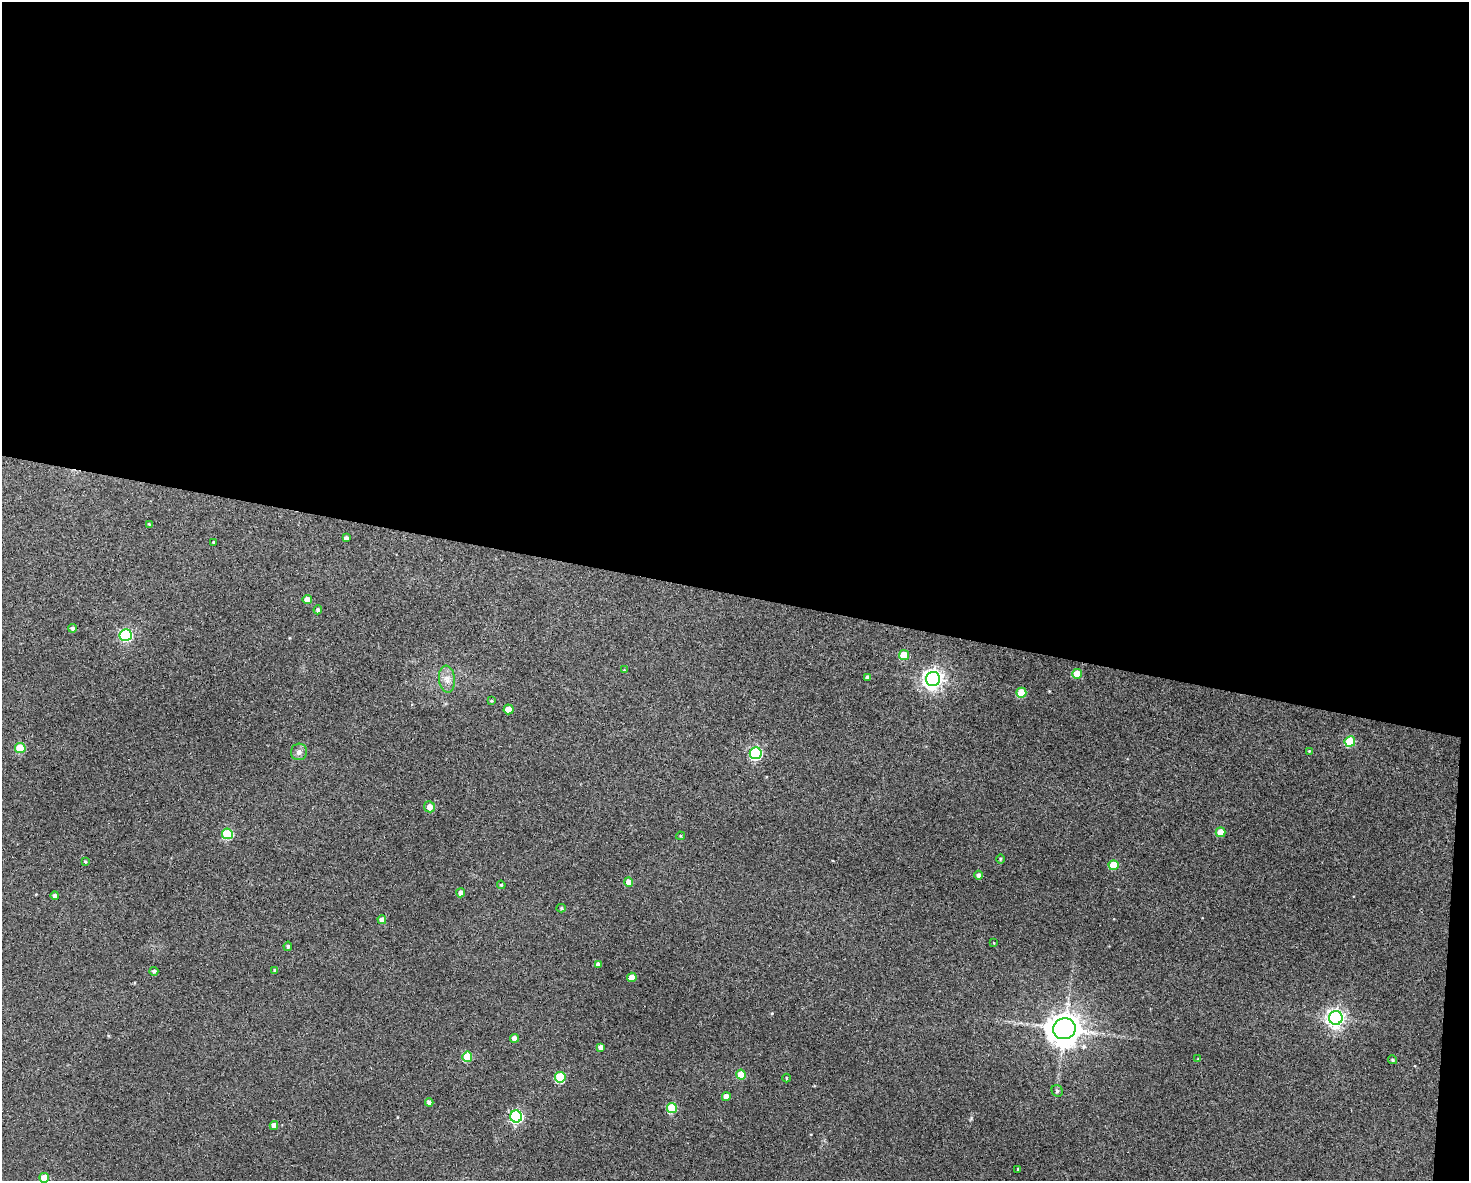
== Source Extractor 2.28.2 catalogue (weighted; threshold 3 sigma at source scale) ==
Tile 3 of 3 x 4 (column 3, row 1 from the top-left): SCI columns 3049-4515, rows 3542-4720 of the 4744 x 4723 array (HDU 1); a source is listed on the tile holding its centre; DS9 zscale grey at full resolution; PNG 1471 x 1183 px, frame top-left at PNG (2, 2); each listed source drawn as its Kron ellipse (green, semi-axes under 4 px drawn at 4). Shown black and unused: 51% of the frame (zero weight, under 3 of 4 exposures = <1% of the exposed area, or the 3 px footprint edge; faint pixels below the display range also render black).
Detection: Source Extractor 2.28.2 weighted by HDU 2 'WHT'; one run over the whole footprint, this tile lists its part. Background 0.124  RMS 0.0062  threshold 0.0281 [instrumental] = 3 sigma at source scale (4.5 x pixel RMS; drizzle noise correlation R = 1.50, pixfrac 1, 0.05/0.05 arcsec/px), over >= 5 px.
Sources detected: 59; all 59 listed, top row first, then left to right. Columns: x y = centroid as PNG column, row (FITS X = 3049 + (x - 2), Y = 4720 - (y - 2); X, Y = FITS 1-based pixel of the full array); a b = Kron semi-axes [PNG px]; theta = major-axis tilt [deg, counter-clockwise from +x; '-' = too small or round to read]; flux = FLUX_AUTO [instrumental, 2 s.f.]
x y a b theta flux
149 524 4 4 - 0.61
346 538 4 4 - 1.8
213 542 3 2 - 0.54
307 600 4 4 - 5
318 610 4 4 - 1.6
73 628 4 4 - 1.6
126 635 6 6 - 91
904 655 5 5 - 17
624 670 4 4 - 0.46
1077 674 5 5 - 12
868 677 4 3 - 1.7
447 679 13 8 -85 4.3
933 679 7 7 - 350
1021 693 5 5 - 22
491 701 4 3 - 0.68
508 709 5 5 - 10
1350 742 5 5 - 28
20 748 5 5 - 25
1309 751 3 3 - 0.45
299 752 8 8 - 2.5
756 753 6 6 - 93
429 807 5 5 - 5.2
1220 832 5 5 - 9.4
227 834 5 5 - 38
680 836 4 3 - 0.73
1000 859 5 3 - 0.61
85 862 4 3 - 0.77
1114 865 5 5 - 19
978 875 4 4 - 1.7
629 882 5 4 - 6.6
501 885 4 4 - 0.66
461 893 4 4 - 4.2
55 896 4 4 - 1.7
561 908 4 4 - 0.83
382 920 4 4 - 2.9
994 943 4 2 - 0.39
288 946 4 3 - 0.9
598 964 4 4 - 2.5
154 971 4 4 - 1.6
275 971 3 3 - 1.8
632 977 5 4 - 6.6
1336 1018 7 6 - 260
1064 1029 11 10 - 1000
514 1038 4 4 - 3.9
601 1047 4 4 - 3.2
467 1057 5 5 - 24
1198 1059 4 4 - 0.53
1393 1060 4 4 - 0.97
741 1074 5 5 - 13
560 1077 5 5 - 37
786 1078 4 3 - 0.46
1057 1091 6 5 - 1.2
726 1097 4 4 - 5.7
429 1102 4 4 - 2.1
672 1108 5 5 - 29
516 1117 6 6 - 110
274 1125 4 4 - 4.1
1018 1169 3 2 - 0.59
44 1178 5 5 - 12
Isophote crosses this tile's border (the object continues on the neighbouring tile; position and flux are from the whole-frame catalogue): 1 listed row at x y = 44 1178